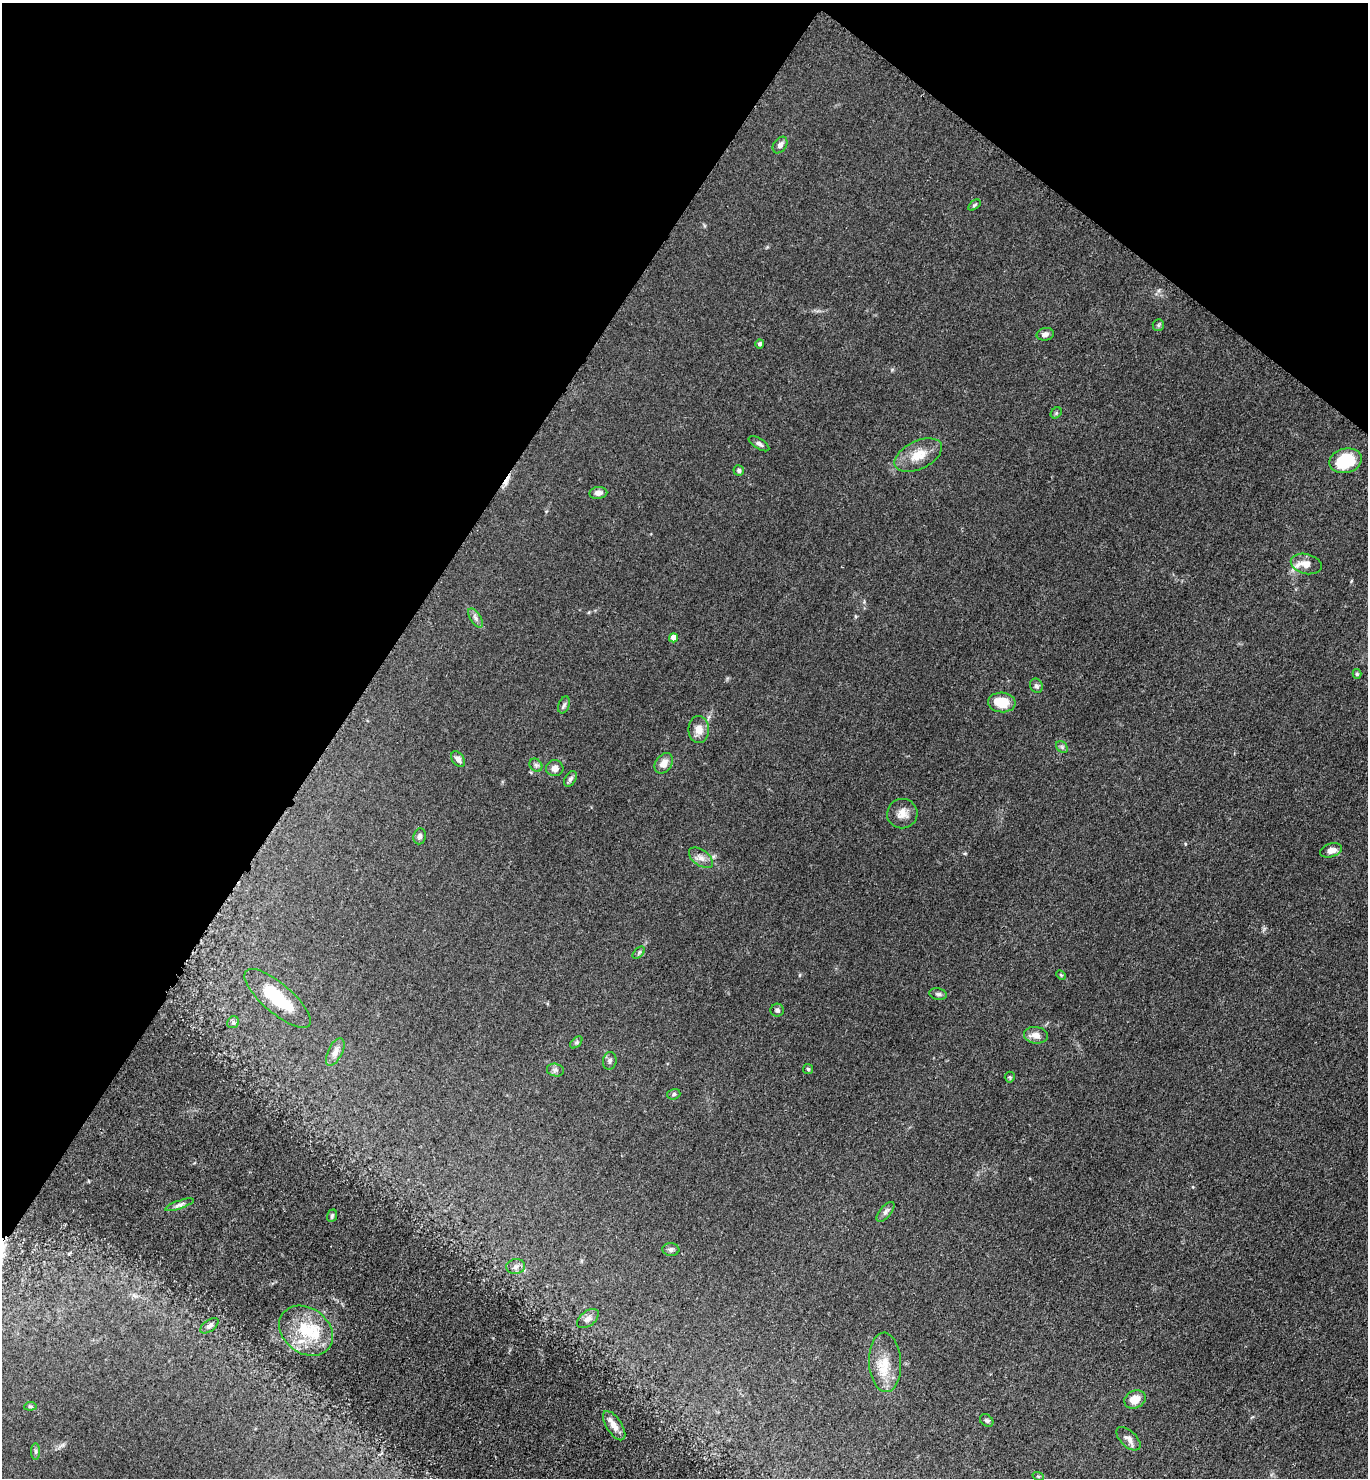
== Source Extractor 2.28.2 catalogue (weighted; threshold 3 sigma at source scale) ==
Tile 2 of 4 x 4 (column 2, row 1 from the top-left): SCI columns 1669-3034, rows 4439-5914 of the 5928 x 5924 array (HDU 1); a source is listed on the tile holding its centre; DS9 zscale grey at full resolution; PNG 1370 x 1480 px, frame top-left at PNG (2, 3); each listed source drawn as its Kron ellipse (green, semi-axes under 4 px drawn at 4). Shown black and unused: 31% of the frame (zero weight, under 3 of 5 exposures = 1% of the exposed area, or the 3 px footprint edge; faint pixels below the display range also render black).
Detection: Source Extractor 2.28.2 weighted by HDU 2 'WHT'; one run over the whole footprint, this tile lists its part. Background 0.0496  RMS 0.0058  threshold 0.0261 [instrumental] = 3 sigma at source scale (4.5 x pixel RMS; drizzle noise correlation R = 1.50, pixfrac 1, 0.05/0.05 arcsec/px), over >= 5 px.
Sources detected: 62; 1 cosmic-ray / hot-pixel residue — neither listed nor drawn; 2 inside a brighter listed object's ellipse — not listed separately; the other 59 listed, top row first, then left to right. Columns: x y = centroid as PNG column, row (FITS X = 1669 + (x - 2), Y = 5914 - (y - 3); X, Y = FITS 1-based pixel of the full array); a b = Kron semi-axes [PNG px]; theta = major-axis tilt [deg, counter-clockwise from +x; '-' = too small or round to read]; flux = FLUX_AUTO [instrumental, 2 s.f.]
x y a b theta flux
780 145 9 6 54 2.6
974 205 7 4 36 0.83
1158 325 6 5 - 1
1045 334 9 6 12 2.2
760 344 5 4 - 1.4
1056 413 6 5 - 0.79
759 444 12 5 -31 1.8
918 455 25 14 26 11
1345 461 16 12 14 26
739 471 5 5 - 1.3
598 493 9 6 7 2.7
1306 564 15 10 -14 4.9
475 618 11 5 -56 1.8
673 638 4 4 - 4.6
1357 674 5 4 - 0.95
1036 686 7 6 - 1.6
1002 702 14 10 -5 13
564 705 9 5 68 1.4
699 730 13 10 -88 5.3
1062 747 6 5 - 1.1
458 759 8 5 -53 2.7
664 763 11 8 54 4.6
536 765 7 5 -46 1.3
555 768 8 8 - 3.6
570 779 8 5 58 1.6
902 814 15 14 - 5.6
420 836 8 6 81 1.6
1331 850 11 6 16 4
701 858 14 8 -35 3.6
639 953 7 4 44 1
1061 975 5 4 - 0.69
938 994 9 5 -10 1.4
278 998 42 14 -41 26
777 1010 6 6 - 1.5
233 1022 6 5 - 1.2
1036 1035 12 8 -7 4.5
576 1042 7 4 45 1
335 1052 15 7 63 3.7
610 1061 9 7 83 1.7
808 1069 5 5 - 0.8
555 1070 8 6 -12 1.8
1010 1077 5 5 - 0.73
674 1094 7 5 17 1.2
179 1205 15 4 19 2
886 1212 12 5 49 2
332 1216 6 4 70 0.99
671 1249 8 6 -4 1.6
516 1266 9 7 12 2.2
588 1319 12 7 39 2.6
209 1326 10 5 35 1.9
306 1331 29 22 -37 25
885 1362 30 16 -87 14
1135 1399 11 8 26 6.8
30 1406 6 4 6 0.84
987 1421 7 5 -40 1.2
614 1426 17 7 -57 5
1128 1439 15 8 -43 3.5
35 1451 8 4 89 1.1
1038 1476 6 3 -19 0.6